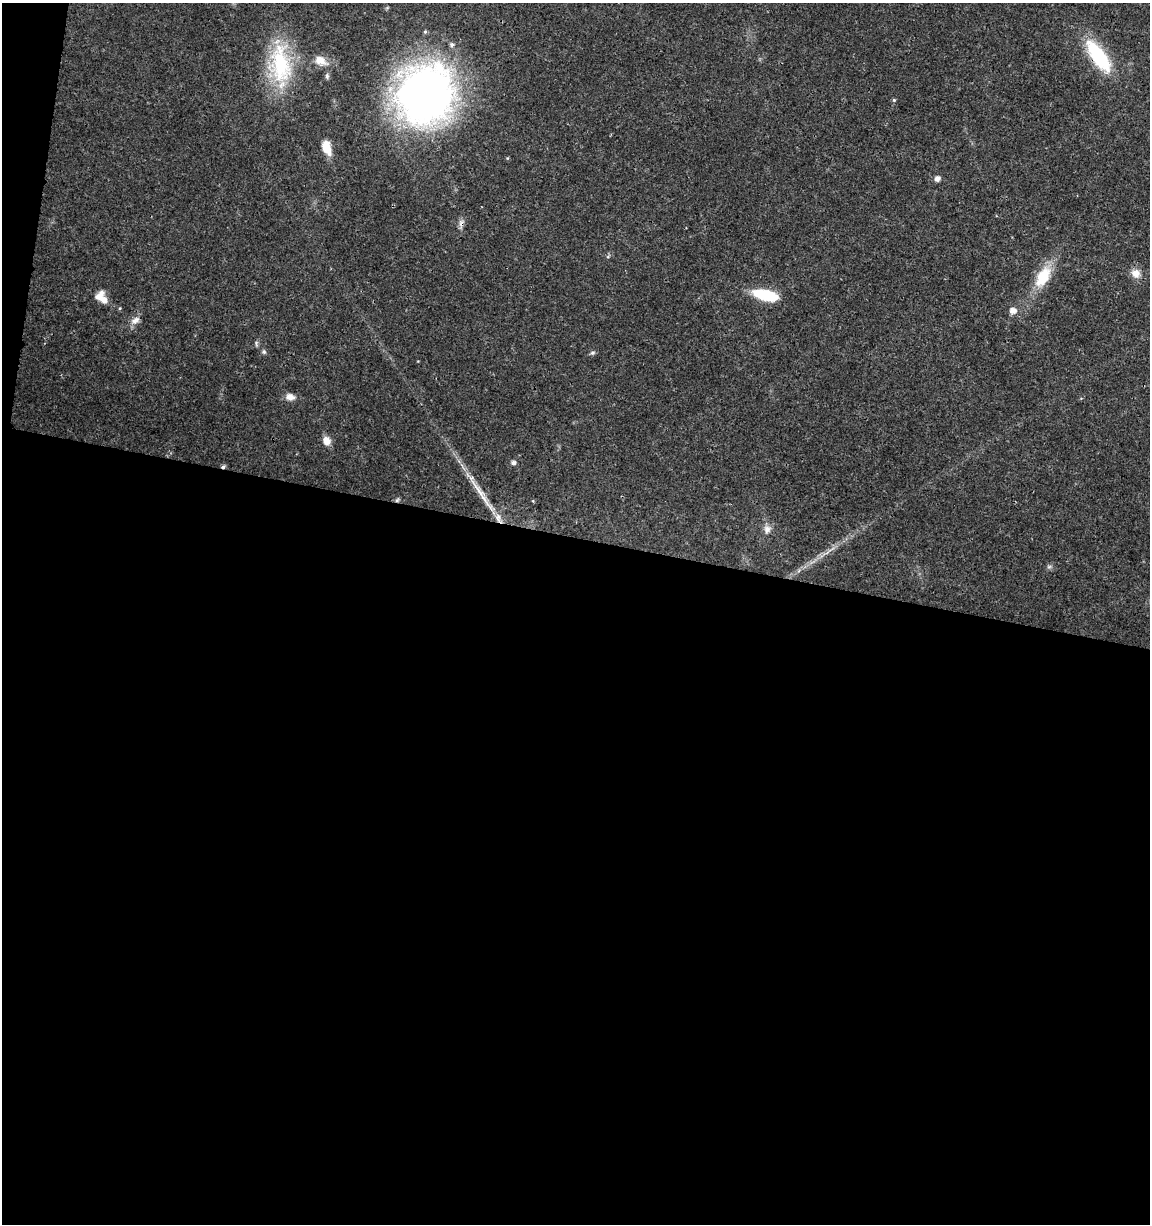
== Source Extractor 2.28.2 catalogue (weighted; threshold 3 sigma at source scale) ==
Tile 13 of 4 x 4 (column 1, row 4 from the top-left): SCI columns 226-1373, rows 10-1231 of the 5104 x 4898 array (HDU 1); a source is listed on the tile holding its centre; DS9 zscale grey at full resolution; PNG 1152 x 1226 px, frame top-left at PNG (2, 3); no overlay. Shown black and unused: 57% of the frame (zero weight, under 3 of 4 exposures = <1% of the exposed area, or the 3 px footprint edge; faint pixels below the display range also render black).
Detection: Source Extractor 2.28.2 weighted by HDU 2 'WHT'; one run over the whole footprint, this tile lists its part. Background 0.0189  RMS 0.0018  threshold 0.00796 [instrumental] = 3 sigma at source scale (4.5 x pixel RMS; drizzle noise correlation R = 1.50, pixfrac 1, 0.0396/0.0396 arcsec/px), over >= 5 px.
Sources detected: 30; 1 cosmic-ray / hot-pixel residue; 1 long thin detection or spike segment (spike, bleed or trail) — not listed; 2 inside a brighter listed object's ellipse — not listed separately; the other 26 listed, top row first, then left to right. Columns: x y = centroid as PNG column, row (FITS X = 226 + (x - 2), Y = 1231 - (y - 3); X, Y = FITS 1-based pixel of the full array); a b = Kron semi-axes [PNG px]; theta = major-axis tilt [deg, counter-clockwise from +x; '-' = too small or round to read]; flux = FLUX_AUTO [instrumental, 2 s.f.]
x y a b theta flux
425 32 5 5 - 0.28
1098 56 44 16 -55 12
320 61 17 11 -28 2.2
280 65 60 28 -86 17
327 76 8 5 -89 0.4
425 95 62 55 65 97
894 100 5 5 - 0.24
327 147 16 8 -72 3
937 178 7 6 - 0.75
461 223 12 7 83 0.79
608 256 6 4 20 0.25
1136 273 12 11 - 1.6
1043 277 28 15 61 6
765 295 25 10 -13 8.4
98 297 18 8 41 1.5
1013 311 6 6 - 1.4
135 320 14 8 35 1.2
256 343 8 5 -84 0.35
264 352 6 5 - 0.36
593 353 7 6 - 0.37
290 397 12 8 -9 1.4
326 441 9 7 -68 2
513 463 5 5 - 0.64
397 500 7 4 48 0.32
767 529 13 10 85 1.2
1049 567 6 6 - 0.39
Overlapping masked pixels (flux is a lower limit): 4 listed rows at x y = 1098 56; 461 223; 135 320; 397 500